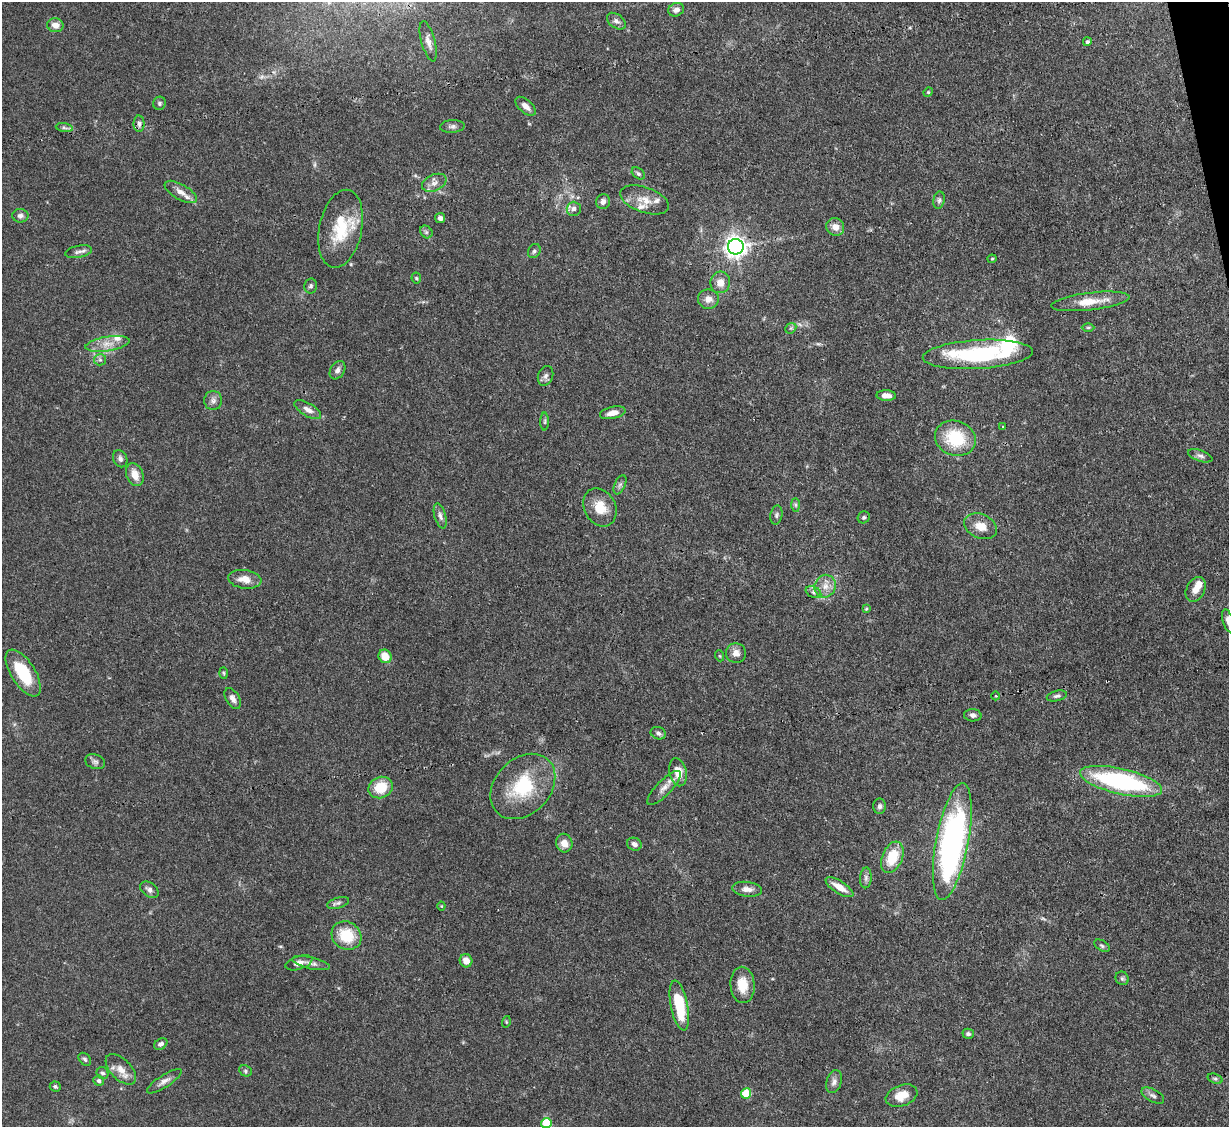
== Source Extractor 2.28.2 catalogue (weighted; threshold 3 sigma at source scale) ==
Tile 10 of 4 x 4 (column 2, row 3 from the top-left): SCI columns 1228-2454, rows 1376-2500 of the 4908 x 4884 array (HDU 1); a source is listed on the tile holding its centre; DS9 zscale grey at full resolution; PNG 1231 x 1129 px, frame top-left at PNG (2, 2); each listed source drawn as its Kron ellipse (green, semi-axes under 4 px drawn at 4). Shown black and unused: <1% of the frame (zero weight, under 3 of 4 exposures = <1% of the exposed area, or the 3 px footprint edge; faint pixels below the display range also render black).
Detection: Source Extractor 2.28.2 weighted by HDU 2 'WHT'; one run over the whole footprint, this tile lists its part. Background 0.11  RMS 0.004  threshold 0.0182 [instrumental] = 3 sigma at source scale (4.5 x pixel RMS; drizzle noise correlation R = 1.50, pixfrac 1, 0.05/0.05 arcsec/px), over >= 5 px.
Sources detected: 118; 5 inside a brighter listed object's ellipse — not listed separately; the other 113 listed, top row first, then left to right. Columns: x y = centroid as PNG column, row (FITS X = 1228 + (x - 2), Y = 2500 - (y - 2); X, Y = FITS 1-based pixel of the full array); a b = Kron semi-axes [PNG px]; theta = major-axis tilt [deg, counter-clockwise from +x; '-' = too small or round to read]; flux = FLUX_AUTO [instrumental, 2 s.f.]
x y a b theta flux
676 10 8 6 24 2.1
616 21 10 6 -37 1.5
55 25 8 7 - 3.3
428 41 21 7 -75 2.6
1087 42 4 4 - 0.81
928 92 5 4 - 0.51
159 103 7 6 - 0.86
526 106 12 6 -42 2.5
139 124 8 5 -88 1.4
452 126 12 6 4 1.4
64 128 8 4 -9 0.89
638 173 7 5 -39 0.91
434 183 13 8 24 2.5
181 192 18 7 -30 3.3
644 200 25 12 -19 6.1
939 200 9 5 79 1.1
603 202 7 7 - 1.7
574 209 7 7 - 1.5
20 216 8 6 0 1.5
440 218 5 5 - 1.4
835 227 9 8 - 3.3
341 229 39 21 78 19
426 232 7 5 -46 0.86
736 247 8 7 - 270
534 251 7 6 - 1
78 252 13 6 11 1.6
992 259 4 4 - 0.4
416 278 5 5 - 0.59
720 282 11 10 - 4.1
311 286 7 6 - 0.95
708 299 10 9 - 3.1
1090 301 39 8 7 8.3
791 328 6 4 43 0.67
1088 328 6 4 1 0.63
108 344 22 7 9 4.5
978 354 55 14 3 46
100 360 6 5 - 0.99
337 370 10 7 58 1.6
546 376 10 7 68 1.4
886 396 10 5 -2 3.1
213 401 9 9 - 1.8
308 410 15 6 -31 2.3
613 413 13 6 12 3.3
545 422 9 4 89 0.78
1003 427 3 2 - 0.29
955 438 21 17 -20 20
1200 456 13 5 -19 1.5
120 459 9 6 -66 1.3
135 475 12 8 -67 4.5
620 485 10 5 65 1.2
796 505 7 4 -89 0.73
600 507 20 15 -61 7.9
776 515 9 6 78 1
440 516 13 5 -74 1.7
864 517 6 5 - 0.8
981 526 17 12 -23 5.5
245 579 17 9 -7 4.4
825 586 11 10 - 3.7
1196 589 13 9 62 4
813 592 8 5 -27 1
866 609 4 4 - 0.42
1228 621 12 5 -74 1.6
736 653 10 10 - 2.7
385 656 7 6 - 6.7
720 656 5 3 - 0.41
23 673 26 12 -58 17
224 673 6 4 -88 0.5
996 696 4 3 - 0.39
1057 696 10 5 13 1.1
233 699 11 6 -60 2
973 715 9 6 -5 1.5
658 733 8 6 -21 1.2
95 762 10 7 -18 1.4
678 772 14 8 -78 5.9
1121 781 42 12 -13 64
523 786 37 28 46 25
381 788 12 10 25 11
664 788 22 7 45 3.3
880 806 7 6 - 1.2
952 841 59 16 79 130
564 843 9 8 - 3.5
634 844 7 6 - 1.7
892 857 16 10 68 11
866 878 10 5 86 1.4
839 887 16 6 -32 4.9
747 889 15 7 -7 2.8
149 890 10 7 -37 1.7
338 903 11 5 16 1.2
441 906 4 4 - 0.35
346 936 15 13 -35 13
1102 946 8 5 -32 0.83
466 961 7 6 - 3.5
299 963 14 6 18 2.2
311 963 19 5 -13 2.2
1122 978 7 6 - 0.87
742 985 18 12 -86 8
679 1005 25 8 -79 18
506 1022 6 3 73 0.45
968 1034 6 5 - 0.96
161 1044 7 5 32 1.4
85 1059 7 5 -46 0.83
121 1069 19 10 -45 4.2
245 1071 7 5 -25 0.83
102 1073 6 6 - 0.88
1215 1079 8 4 -20 0.73
99 1081 5 5 - 0.93
164 1081 20 6 33 2.3
834 1082 12 7 73 1.7
55 1086 5 5 - 0.72
746 1093 5 5 - 14
902 1096 16 10 20 6.1
1153 1096 12 6 -28 1.5
546 1123 5 5 - 18
Overlapping masked pixels (flux is a lower limit): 1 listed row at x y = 346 936
Isophote crosses this tile's border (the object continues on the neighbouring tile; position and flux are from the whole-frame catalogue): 2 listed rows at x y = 1228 621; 546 1123